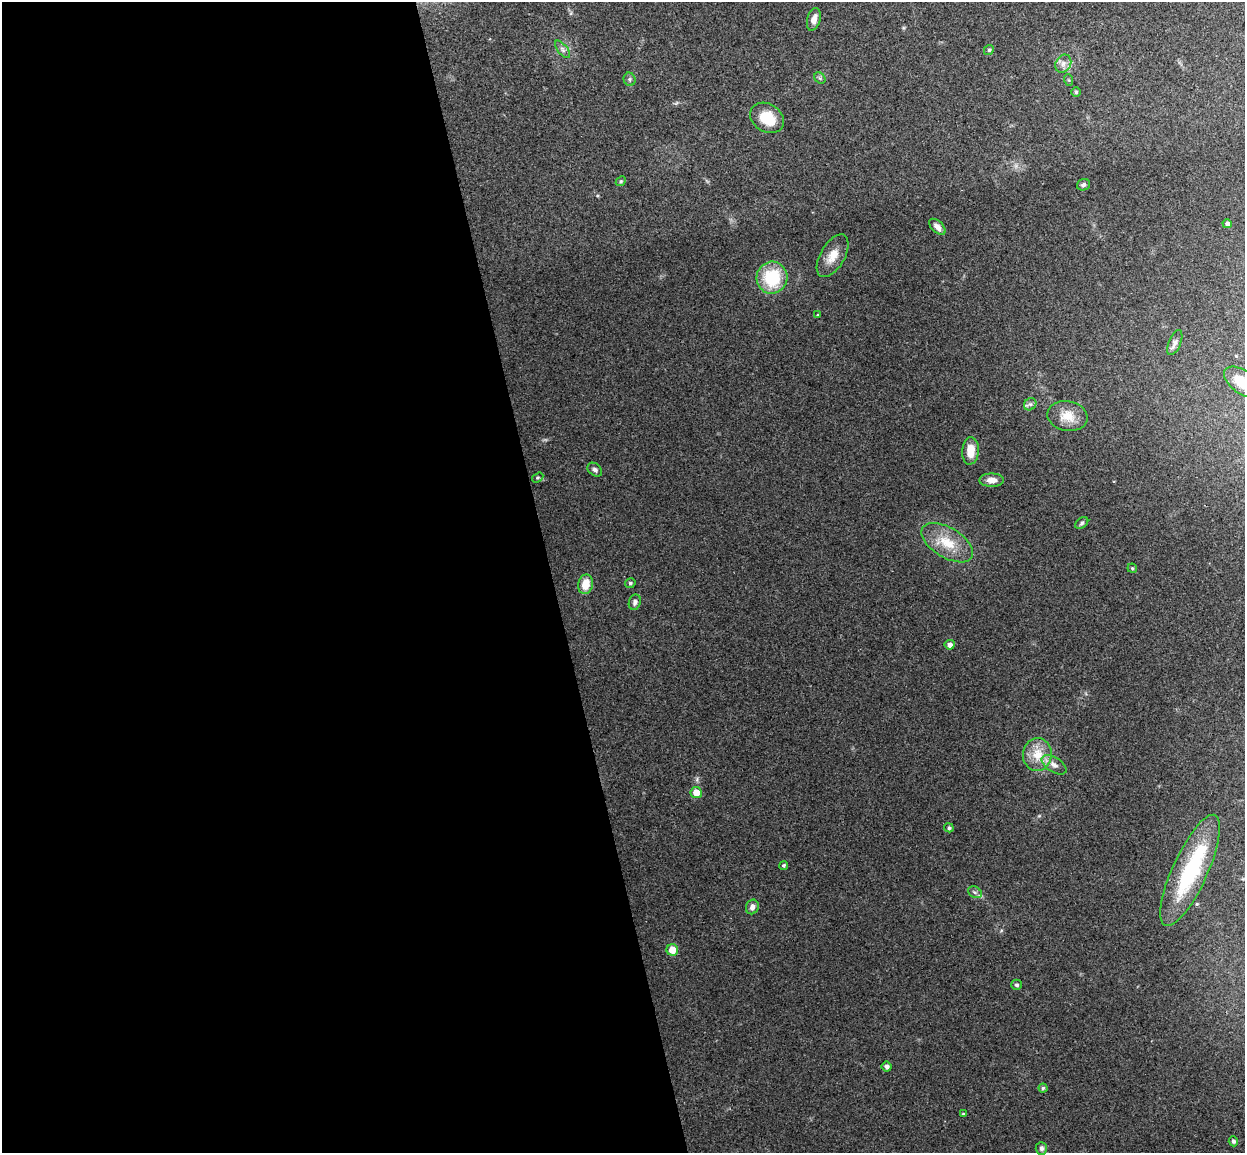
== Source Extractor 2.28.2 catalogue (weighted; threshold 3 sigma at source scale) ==
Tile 9 of 4 x 4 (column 1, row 3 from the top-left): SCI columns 57-1299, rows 1306-2456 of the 5086 x 5029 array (HDU 1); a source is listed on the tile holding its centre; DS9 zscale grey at full resolution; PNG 1247 x 1155 px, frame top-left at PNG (2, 2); each listed source drawn as its Kron ellipse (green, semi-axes under 4 px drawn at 4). Shown black and unused: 44% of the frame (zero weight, under 3 of 4 exposures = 5% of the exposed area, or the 3 px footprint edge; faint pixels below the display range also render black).
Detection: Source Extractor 2.28.2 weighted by HDU 2 'WHT'; one run over the whole footprint, this tile lists its part. Background 0.0705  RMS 0.0075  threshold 0.0339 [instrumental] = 3 sigma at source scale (4.5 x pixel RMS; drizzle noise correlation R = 1.50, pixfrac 1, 0.05/0.05 arcsec/px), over >= 5 px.
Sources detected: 47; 1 inside a brighter object's white glare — neither listed nor drawn; the other 46 listed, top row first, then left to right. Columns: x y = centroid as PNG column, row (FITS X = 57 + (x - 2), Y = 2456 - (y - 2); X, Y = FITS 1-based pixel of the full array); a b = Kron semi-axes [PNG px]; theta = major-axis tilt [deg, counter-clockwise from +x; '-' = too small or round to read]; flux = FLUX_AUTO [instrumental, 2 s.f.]
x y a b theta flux
814 19 11 6 75 5.2
563 49 10 5 -52 2.5
989 50 5 4 - 1.1
1063 64 9 7 59 3.8
820 78 6 5 - 1.5
630 79 7 6 - 1.6
1069 80 6 4 -70 0.82
1076 92 5 5 - 1.2
767 118 18 14 -32 19
621 181 5 4 - 0.99
1083 185 7 5 23 1.9
1227 224 5 4 - 2.4
937 227 10 5 -44 3.9
833 256 23 12 60 11
772 278 16 15 - 38
818 315 4 3 - 0.82
1175 343 13 6 67 3.1
1243 382 21 11 -36 18
1030 404 7 5 42 1.8
1067 416 20 15 -10 13
970 451 14 8 86 11
595 470 8 6 -40 2
538 478 6 4 32 1.1
992 480 12 6 0 5.5
1082 523 7 4 37 1.4
947 543 29 15 -31 20
1132 568 5 4 - 1
630 583 5 5 - 1.5
586 584 10 7 79 12
635 602 8 6 75 2.6
950 645 5 5 - 3.7
1037 755 16 14 83 15
1054 765 14 7 -32 4.8
696 793 5 5 - 9.8
949 828 5 4 - 1.4
784 865 4 4 - 1.2
1190 870 60 17 66 65
975 892 7 5 -30 1.8
752 907 7 6 - 3
672 950 6 5 - 11
1017 985 5 5 - 1.6
887 1066 5 5 - 2.7
1043 1088 4 4 - 1.2
963 1114 3 3 - 0.8
1233 1141 5 4 - 1.8
1041 1148 6 5 - 2.4
Isophote crosses this tile's border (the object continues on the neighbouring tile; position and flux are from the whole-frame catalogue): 1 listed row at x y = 1243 382